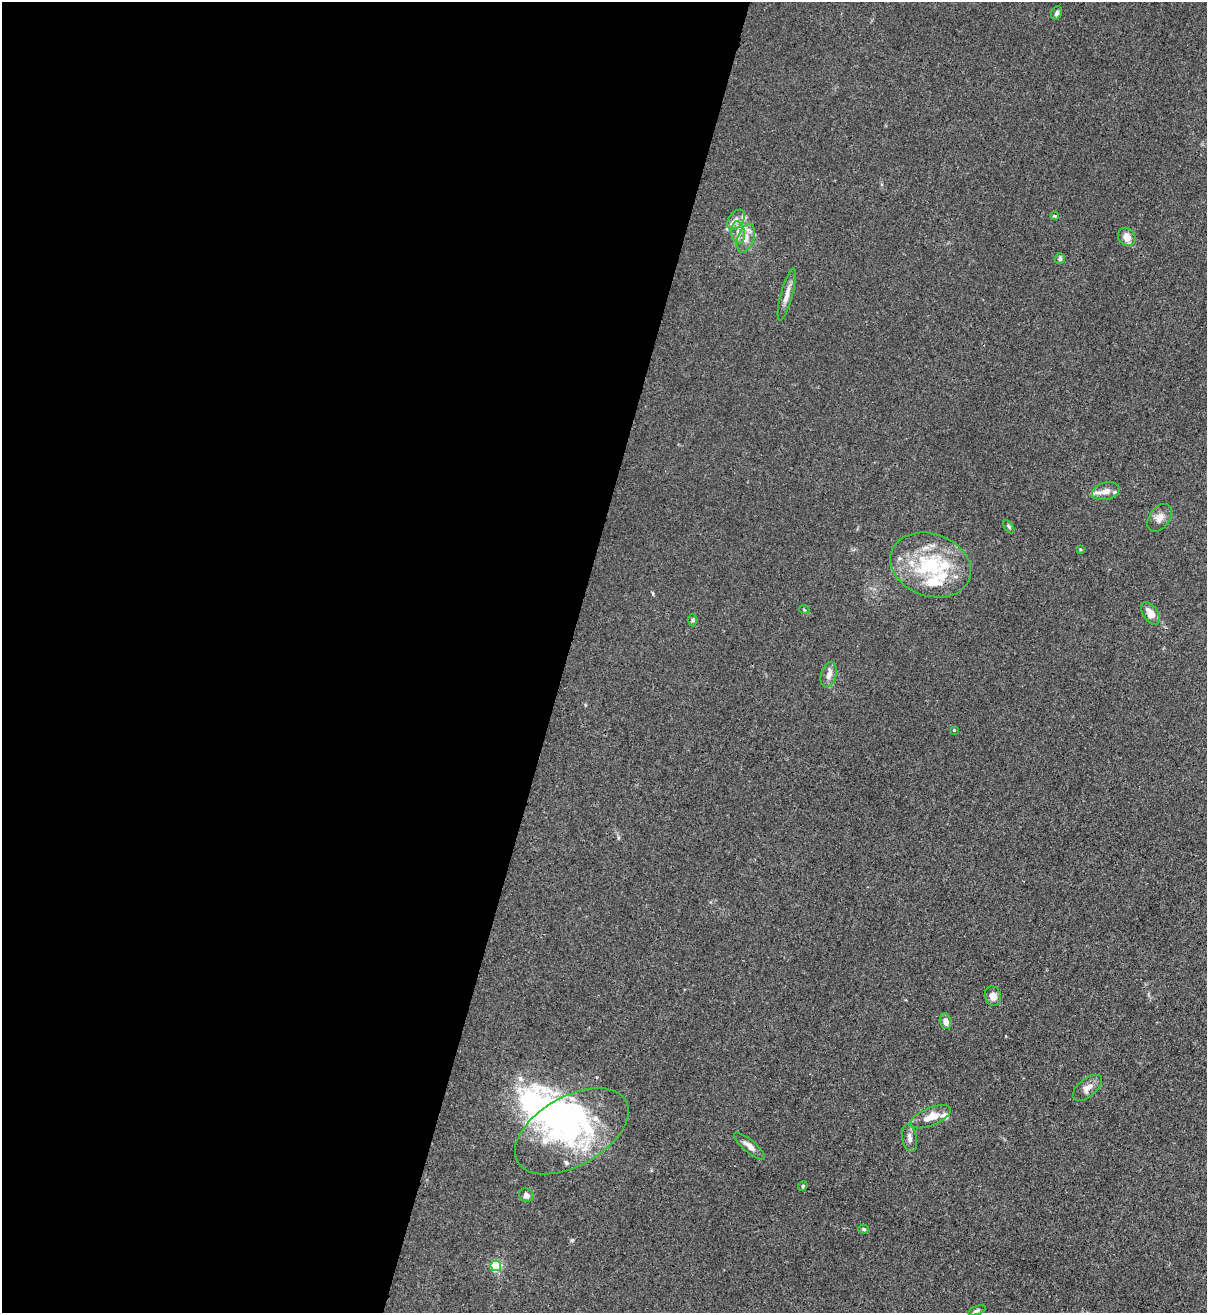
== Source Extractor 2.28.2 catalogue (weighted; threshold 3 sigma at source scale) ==
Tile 5 of 4 x 4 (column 1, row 2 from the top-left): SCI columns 224-1428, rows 2657-3967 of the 5387 x 5310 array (HDU 1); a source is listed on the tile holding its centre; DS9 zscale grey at full resolution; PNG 1209 x 1315 px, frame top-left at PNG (2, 2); each listed source drawn as its Kron ellipse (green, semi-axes under 4 px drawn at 4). Shown black and unused: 47% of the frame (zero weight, under 3 of 4 exposures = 7% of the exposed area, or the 3 px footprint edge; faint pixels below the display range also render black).
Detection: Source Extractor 2.28.2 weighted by HDU 2 'WHT'; one run over the whole footprint, this tile lists its part. Background 0.0294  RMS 0.0029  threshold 0.0133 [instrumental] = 3 sigma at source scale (4.5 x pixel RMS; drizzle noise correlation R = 1.50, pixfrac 1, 0.05/0.05 arcsec/px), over >= 5 px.
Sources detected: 45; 4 inside a brighter object's white glare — neither listed nor drawn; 11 inside a brighter listed object's ellipse — not listed separately; the other 30 listed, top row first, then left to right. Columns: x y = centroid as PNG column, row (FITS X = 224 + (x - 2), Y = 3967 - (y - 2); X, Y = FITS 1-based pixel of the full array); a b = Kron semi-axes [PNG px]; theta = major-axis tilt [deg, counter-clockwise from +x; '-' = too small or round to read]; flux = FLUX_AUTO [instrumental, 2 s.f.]
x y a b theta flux
1056 13 7 5 63 0.78
1054 216 4 4 - 0.3
736 219 11 7 52 1.5
738 233 11 7 -83 1.8
1127 237 9 8 - 2.6
746 238 15 8 71 2.7
1060 259 5 5 - 0.61
787 295 27 6 75 2.4
1106 491 14 8 15 2.7
1160 518 15 10 54 2.2
1009 527 7 3 -55 0.39
1080 549 4 4 - 0.31
930 565 41 31 -19 23
804 609 5 3 - 0.27
1150 613 13 7 -57 2.8
693 620 6 4 89 0.43
829 675 13 7 73 1.9
954 730 3 3 - 0.44
993 996 10 7 -76 2
946 1021 8 5 -75 1.9
1087 1088 17 9 40 2.2
931 1117 21 9 22 3.7
572 1131 62 34 30 43
909 1138 14 7 -80 1.5
749 1146 20 6 -40 1.7
803 1186 5 4 - 0.33
526 1195 7 6 - 1.3
863 1229 5 4 - 0.46
496 1266 5 5 - 25
977 1310 9 4 18 0.56